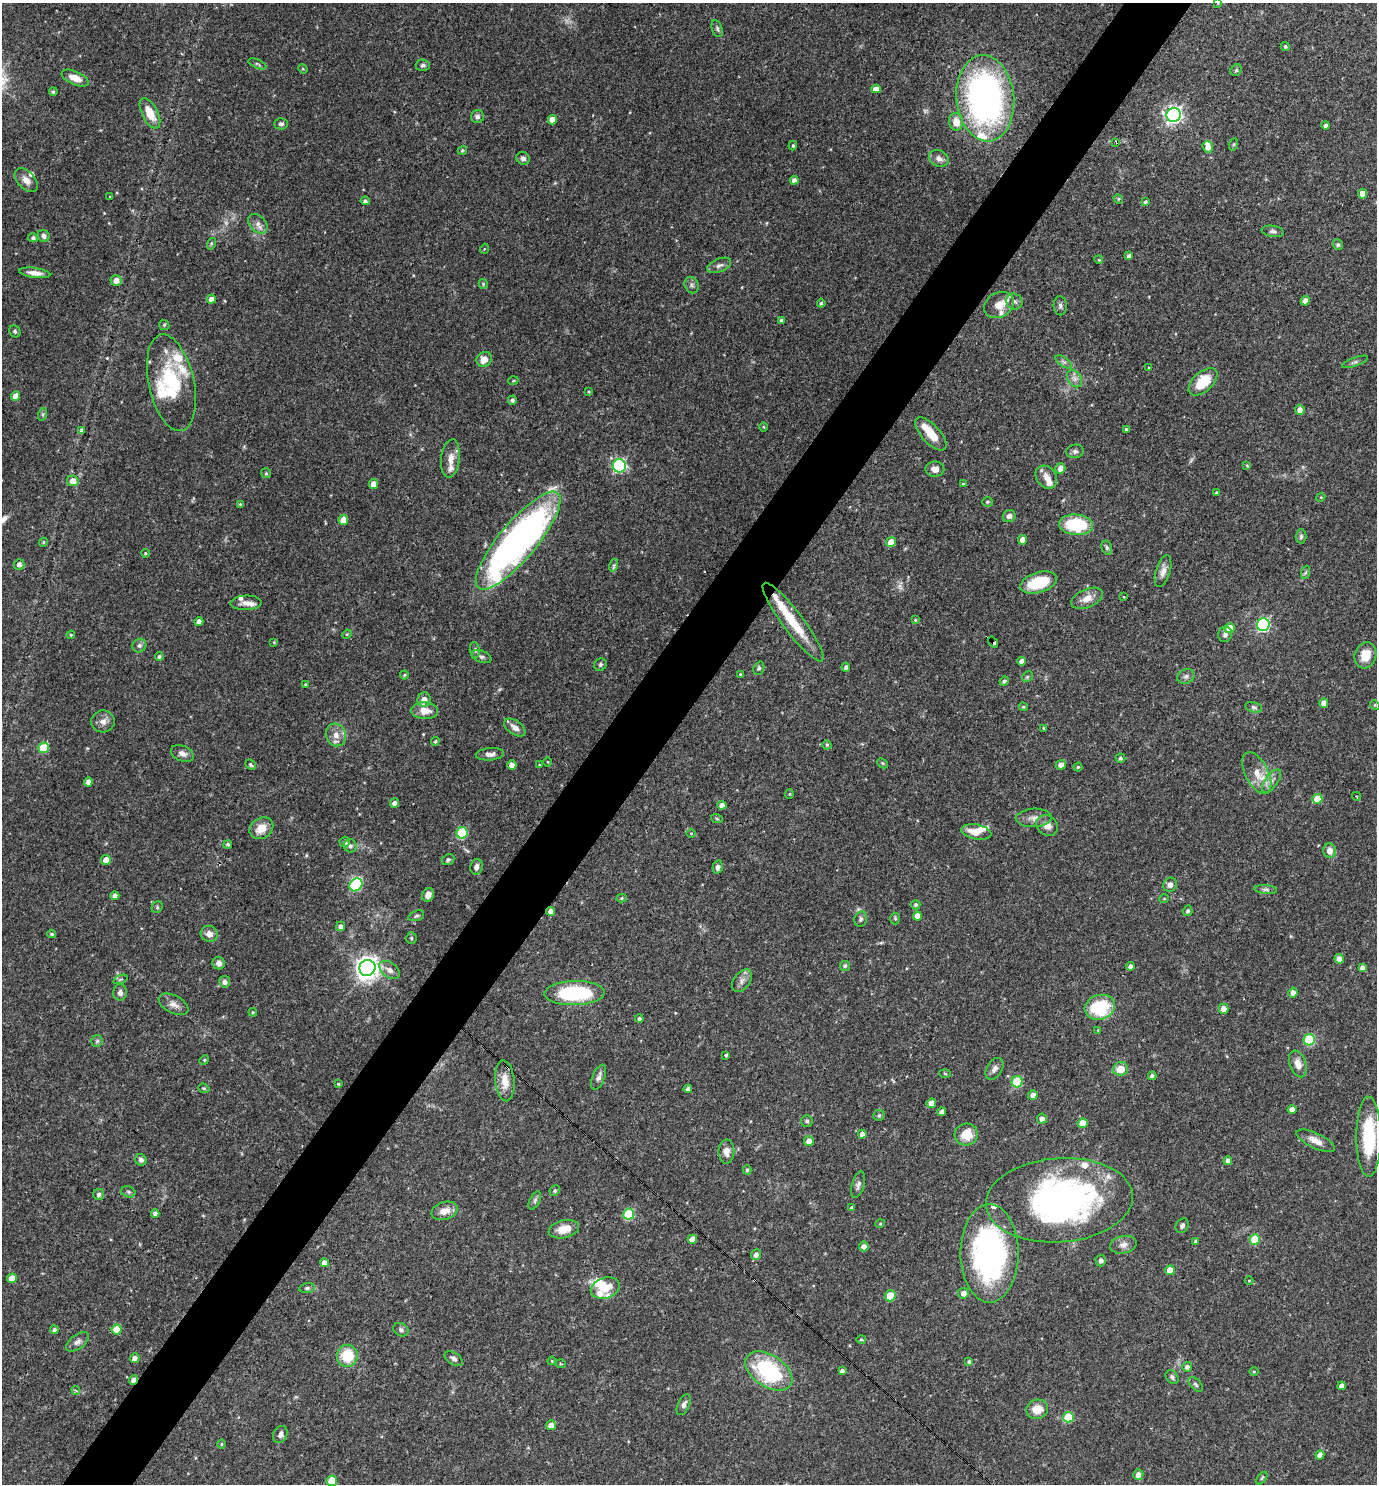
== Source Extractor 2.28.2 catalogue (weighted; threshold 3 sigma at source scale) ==
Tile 7 of 4 x 4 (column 3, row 2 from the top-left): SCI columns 2897-4271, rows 2967-4448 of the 5935 x 5931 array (HDU 1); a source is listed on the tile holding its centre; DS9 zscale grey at full resolution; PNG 1379 x 1486 px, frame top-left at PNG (2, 3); each listed source drawn as its Kron ellipse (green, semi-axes under 4 px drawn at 4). Shown black and unused: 5% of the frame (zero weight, under 3 of 4 exposures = <1% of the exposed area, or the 3 px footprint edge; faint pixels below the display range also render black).
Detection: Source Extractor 2.28.2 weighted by HDU 2 'WHT'; one run over the whole footprint, this tile lists its part. Background 0.055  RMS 0.0032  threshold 0.0145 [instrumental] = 3 sigma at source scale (4.5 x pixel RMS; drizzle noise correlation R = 1.50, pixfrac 1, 0.05/0.05 arcsec/px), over >= 5 px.
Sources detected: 334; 4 too faint to see at this stretch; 2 inside a brighter object's white glare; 1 cosmic-ray / hot-pixel residue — neither listed nor drawn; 22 inside a brighter listed object's ellipse — not listed separately; the other 305 listed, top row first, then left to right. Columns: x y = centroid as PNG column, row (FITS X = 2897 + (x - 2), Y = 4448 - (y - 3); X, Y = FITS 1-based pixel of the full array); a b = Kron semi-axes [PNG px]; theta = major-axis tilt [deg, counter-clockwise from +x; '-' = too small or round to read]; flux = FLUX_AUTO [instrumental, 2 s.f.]
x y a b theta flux
1218 3 3 2 - 0.23
717 29 9 5 -73 0.67
1285 46 4 4 - 0.61
257 64 9 3 -23 0.56
423 65 7 5 -3 0.75
303 69 5 4 - 0.34
1236 70 6 5 - 0.48
75 78 14 6 -24 3.6
876 89 5 4 - 2.2
53 92 4 4 - 0.59
985 98 43 29 -84 110
150 113 16 8 -63 5.4
1174 115 7 7 - 120
477 117 6 6 - 0.89
553 120 4 4 - 3.1
956 122 9 7 -80 3.3
281 124 6 5 - 0.81
1326 125 4 4 - 0.86
1116 142 3 2 - 0.42
1234 144 6 4 71 0.42
793 146 5 4 - 0.46
1208 147 6 5 - 2.2
462 150 5 4 - 0.5
523 158 7 6 - 1.1
939 158 10 8 -28 1.6
26 180 14 8 -47 2.4
794 180 4 4 - 1.2
1362 194 5 4 - 2.6
110 197 3 2 - 0.23
1118 199 5 4 - 0.42
365 201 4 4 - 0.8
1145 202 4 3 - 0.57
258 224 11 8 -46 1.8
1273 231 11 5 -8 0.94
44 236 6 5 - 1.3
33 238 5 4 - 0.83
211 244 6 4 73 0.45
1338 245 5 5 - 0.61
484 249 5 3 - 0.24
1129 256 4 4 - 1.1
1099 260 4 3 - 0.28
719 265 12 6 21 1.4
35 273 15 5 -8 2.3
116 280 5 5 - 2.4
483 284 5 4 - 0.4
692 285 8 7 - 0.95
211 299 5 4 - 1.9
1305 301 4 4 - 2.1
1014 302 8 7 - 1.2
821 303 4 4 - 0.55
999 305 16 12 29 4.1
1060 306 9 6 -87 0.97
781 320 4 3 - 0.59
164 325 5 5 - 0.44
15 331 6 5 - 0.65
484 359 8 7 - 3.1
1064 362 9 4 -34 0.84
1355 362 14 4 20 0.86
1149 368 3 3 - 0.33
1074 379 9 6 -56 1.5
513 381 5 3 - 0.29
1203 382 17 10 42 10
171 383 49 22 -78 21
589 392 3 3 - 0.3
16 396 5 4 - 3.1
512 400 4 4 - 0.76
1300 410 5 4 - 1.9
43 414 6 4 72 0.45
763 427 4 3 - 0.26
1126 429 4 3 - 0.41
81 430 4 3 - 0.66
931 434 21 9 -48 6
1075 451 9 7 8 0.92
450 458 19 9 83 2.9
619 466 6 6 - 50
1247 466 4 4 - 0.31
935 469 9 7 -1 2
1060 469 5 5 - 2.1
266 473 5 5 - 0.42
1046 477 12 9 -53 2.4
73 481 6 5 - 3.1
373 484 5 4 - 2.5
963 484 4 2 - 0.22
1216 493 4 3 - 0.61
1321 497 4 3 - 0.28
987 502 5 4 - 0.4
240 504 3 3 - 0.31
1009 516 6 5 - 1.4
343 520 5 4 - 3.5
1076 525 17 10 -4 17
1301 536 7 5 88 0.68
1023 540 4 4 - 2.9
518 541 62 18 50 140
43 542 4 4 - 0.37
891 542 5 5 - 3.6
1107 548 7 5 -75 0.59
145 553 4 3 - 0.41
19 564 5 5 - 1.3
614 565 6 4 72 0.63
1163 571 16 7 74 2.2
1306 572 7 4 70 0.53
1039 583 19 10 17 13
1124 597 3 2 - 0.25
1087 598 17 9 23 3.3
246 603 16 7 2 2.1
915 620 4 4 - 0.38
199 622 4 4 - 2
793 622 48 10 -53 12
1263 625 6 6 - 45
1230 628 5 5 - 7.9
347 634 5 4 - 0.32
1225 634 8 6 78 1
71 635 4 4 - 0.36
274 642 4 3 - 0.3
993 642 6 4 -55 4.5
139 646 7 6 - 0.86
475 650 8 5 -83 0.66
1365 655 13 10 73 4.7
159 657 4 4 - 0.59
481 657 10 6 -19 0.91
1022 661 4 4 - 1.9
600 665 7 6 - 0.67
846 667 4 4 - 0.94
759 668 7 5 68 0.6
740 674 3 3 - 0.28
404 675 4 4 - 0.33
1186 676 9 7 24 1
1027 677 6 4 45 0.45
1004 681 5 4 - 0.85
305 684 3 2 - 0.25
424 700 7 6 - 2.5
1324 703 5 4 - 2.6
1375 705 5 4 - 0.35
1023 707 4 4 - 0.39
1254 707 9 5 -13 0.82
425 711 13 8 -3 3.6
103 721 12 11 - 2.2
515 727 12 7 -36 2.2
1044 728 4 3 - 0.4
336 735 11 10 - 2.8
435 741 4 4 - 0.47
827 745 4 4 - 0.44
44 748 5 5 - 15
182 754 12 7 -23 1.7
490 754 14 6 5 1.7
1120 758 5 4 - 0.74
548 762 4 3 - 0.25
882 763 6 4 -45 0.42
251 765 6 4 -40 0.59
512 765 4 4 - 2.2
539 765 3 2 - 0.21
1061 765 5 4 - 1.4
1078 767 4 4 - 0.43
1257 773 22 11 -63 5
1271 781 14 6 54 1.8
88 782 4 4 - 1.6
789 794 5 4 - 0.33
1356 796 4 3 - 0.4
1317 799 5 5 - 6.8
394 803 5 4 - 1.2
722 805 4 4 - 1.5
1034 818 18 9 3 2.6
717 819 6 3 -20 0.33
1047 826 11 9 -40 2.4
261 828 13 10 35 3.8
976 832 15 7 -11 4
462 833 6 5 - 23
691 833 4 3 - 0.26
345 842 5 5 - 0.87
228 844 4 4 - 0.64
350 846 7 6 - 0.97
1330 851 7 6 - 2.4
106 860 5 5 - 2.4
448 860 6 5 - 0.65
476 867 8 6 77 1.4
718 867 7 5 75 1.3
356 885 7 6 - 26
1170 885 7 6 - 1.4
1266 890 11 4 -4 0.9
428 895 7 5 62 2.2
115 896 4 4 - 1.3
622 898 5 4 - 0.43
1164 899 5 3 - 0.24
916 905 4 4 - 0.63
157 907 6 5 - 0.51
551 911 4 4 - 1.9
1188 911 5 4 - 0.74
416 916 8 5 19 0.67
917 916 4 4 - 2.4
895 918 6 5 - 0.49
861 919 8 6 78 0.78
340 926 4 4 - 1.1
52 934 4 3 - 0.45
209 934 9 8 - 2.2
411 938 5 5 - 0.47
1339 959 5 4 - 2
219 963 6 6 - 1.6
845 966 5 5 - 0.53
1130 966 4 4 - 1
367 968 8 8 - 260
1362 968 4 4 - 1.2
390 970 11 7 -37 1.8
120 979 7 2 21 0.3
742 981 13 8 54 1.7
225 982 5 5 - 1.4
120 992 8 6 -89 1.3
1293 992 5 4 - 1.6
575 993 30 12 1 28
173 1004 16 9 -27 2.2
1100 1007 15 12 17 18
1224 1009 5 4 - 3
253 1012 4 4 - 0.38
639 1019 4 4 - 0.75
1098 1030 3 3 - 0.24
1309 1040 5 5 - 22
97 1041 6 5 - 0.62
726 1055 3 3 - 0.69
204 1060 5 4 - 0.35
1298 1064 14 8 -70 3.1
995 1069 12 7 59 1.5
1120 1069 7 6 - 4.7
945 1073 5 3 - 0.35
1152 1076 4 4 - 1
598 1077 13 6 69 1.4
505 1081 20 9 -85 4.9
1017 1082 5 5 - 20
338 1084 3 3 - 0.34
204 1088 6 4 -19 0.46
688 1089 4 4 - 1.1
1033 1095 5 4 - 1.8
931 1103 5 4 - 2.9
1292 1110 4 4 - 2
942 1112 4 4 - 1.4
879 1115 6 5 - 0.51
1042 1119 5 5 - 1.3
807 1121 6 5 - 0.62
1082 1123 5 5 - 4.5
862 1134 4 4 - 1.6
966 1135 11 11 - 7.2
1369 1137 40 12 -90 18
809 1141 5 5 - 2.2
1316 1141 21 7 -25 3
726 1151 12 8 89 2.5
141 1160 6 5 - 1.1
1228 1161 4 4 - 1.9
747 1170 4 4 - 0.5
858 1185 13 6 74 1.2
555 1191 5 4 - 0.52
128 1192 7 5 -22 0.62
99 1194 6 5 - 1.1
535 1200 9 5 64 0.79
1059 1200 73 42 4 100
852 1207 4 3 - 0.47
444 1211 13 9 17 3.2
155 1213 4 4 - 1.3
629 1214 5 5 - 17
880 1224 5 3 - 0.31
1182 1226 7 6 - 0.86
564 1229 15 9 14 4.6
692 1239 5 4 - 3.1
1255 1239 5 5 - 11
1196 1241 4 4 - 0.85
1123 1245 13 8 13 1.9
864 1246 5 5 - 1.8
989 1253 49 29 -90 80
756 1255 5 5 - 1.5
1101 1261 6 5 - 1
325 1263 4 4 - 2.2
1170 1270 5 5 - 3.8
12 1278 5 5 - 4.4
1249 1281 4 3 - 0.22
307 1288 8 5 10 0.66
605 1288 15 10 17 6.4
963 1293 5 5 - 1.8
890 1296 5 5 - 8.7
117 1329 5 5 - 6.6
54 1330 4 4 - 0.82
401 1330 8 6 -26 0.98
861 1339 5 3 - 0.4
78 1342 13 7 36 1.5
347 1356 11 10 - 10
135 1358 5 4 - 1.9
454 1359 10 6 -33 1
552 1361 4 4 - 0.29
969 1362 4 3 - 0.55
561 1364 5 3 - 0.35
1187 1367 5 5 - 1.1
769 1371 26 16 -34 31
842 1371 4 4 - 0.95
1254 1372 5 3 - 0.27
1172 1377 7 5 -48 0.78
134 1380 5 4 - 2.9
1196 1384 9 5 -45 0.74
1342 1386 4 4 - 1.7
76 1390 5 4 - 0.74
684 1405 11 5 66 1.2
1037 1409 11 9 14 4.6
1068 1417 5 5 - 14
551 1425 5 5 - 1.9
280 1434 9 7 64 1.5
222 1444 5 3 - 0.31
1320 1455 4 4 - 2.1
1138 1475 5 5 - 1.8
1262 1478 7 3 53 0.39
332 1481 5 5 - 9.6
Overlapping masked pixels (flux is a lower limit): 4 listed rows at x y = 518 541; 993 642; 551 911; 134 1380
Isophote crosses this tile's border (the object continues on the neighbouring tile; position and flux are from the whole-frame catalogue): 2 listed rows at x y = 1218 3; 332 1481